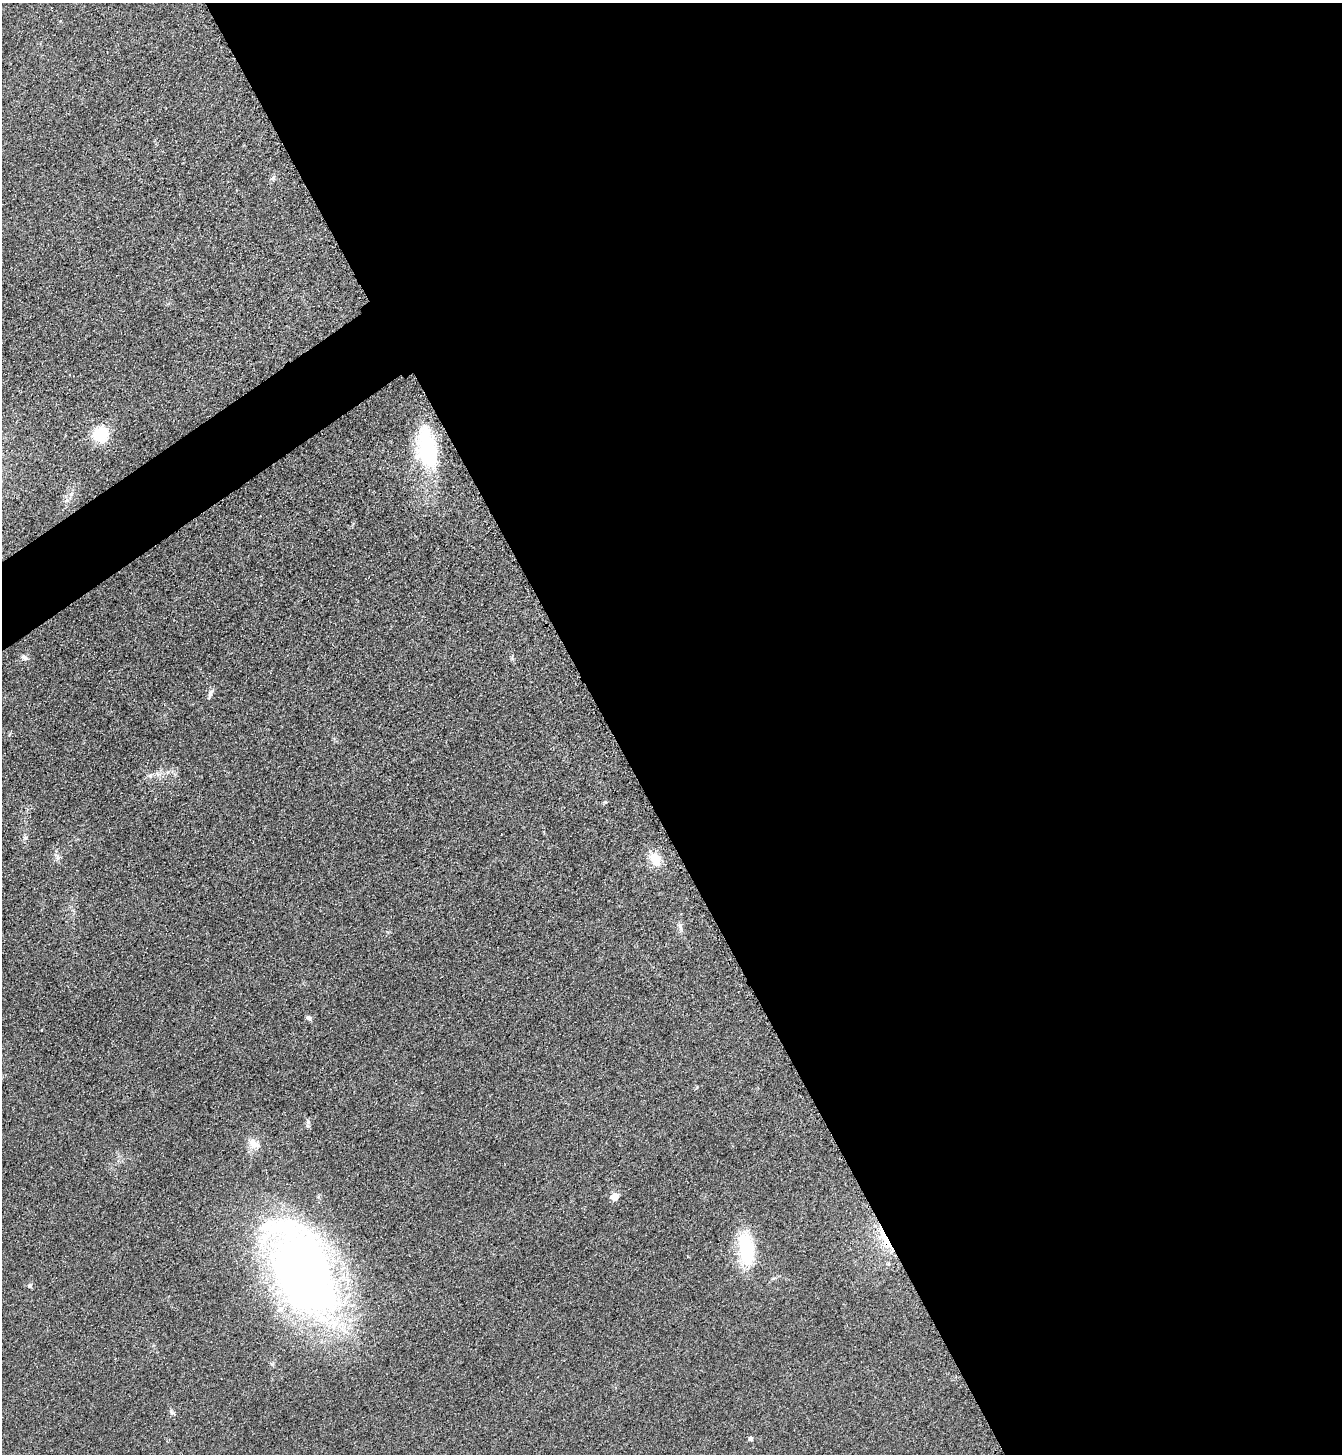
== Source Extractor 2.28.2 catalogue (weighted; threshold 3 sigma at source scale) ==
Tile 8 of 4 x 4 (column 4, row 2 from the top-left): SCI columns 4203-5542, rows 2935-4386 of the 5861 x 5869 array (HDU 1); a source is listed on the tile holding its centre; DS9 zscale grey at full resolution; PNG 1344 x 1456 px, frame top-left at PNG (2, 3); no overlay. Shown black and unused: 57% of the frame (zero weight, under 3 of 4 exposures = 3% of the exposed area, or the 3 px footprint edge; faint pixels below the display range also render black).
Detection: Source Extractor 2.28.2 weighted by HDU 2 'WHT'; one run over the whole footprint, this tile lists its part. Background 0.0777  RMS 0.0098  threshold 0.0442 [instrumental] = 3 sigma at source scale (4.5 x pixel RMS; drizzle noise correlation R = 1.50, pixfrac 1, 0.05/0.05 arcsec/px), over >= 5 px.
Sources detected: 19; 2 inside a brighter object's white glare — not listed; the other 17 listed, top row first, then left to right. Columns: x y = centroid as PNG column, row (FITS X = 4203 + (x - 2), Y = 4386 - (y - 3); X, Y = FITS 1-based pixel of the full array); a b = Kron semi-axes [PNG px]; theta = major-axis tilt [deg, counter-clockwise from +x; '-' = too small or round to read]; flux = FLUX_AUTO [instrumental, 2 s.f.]
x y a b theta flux
100 434 13 12 - 42
428 451 50 25 -84 81
71 494 6 5 - 2.3
24 658 11 6 -25 3.2
210 694 12 5 69 3.2
605 802 6 5 - 1.2
655 859 21 13 -63 14
680 926 6 6 - 2.4
309 1018 7 6 - 2.4
253 1144 17 10 -20 9.4
615 1197 5 5 - 19
885 1239 37 7 -62 21
747 1253 31 26 -86 44
303 1270 99 52 -66 740
30 1285 7 5 89 1.8
172 1413 7 4 -19 1.7
751 1439 5 5 - 2.8
Overlapping masked pixels (flux is a lower limit): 1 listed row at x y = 885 1239
Unlisted compact peaks at least as high as the median listed source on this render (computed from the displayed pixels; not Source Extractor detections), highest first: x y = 308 1126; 273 178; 25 838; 58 858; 150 776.